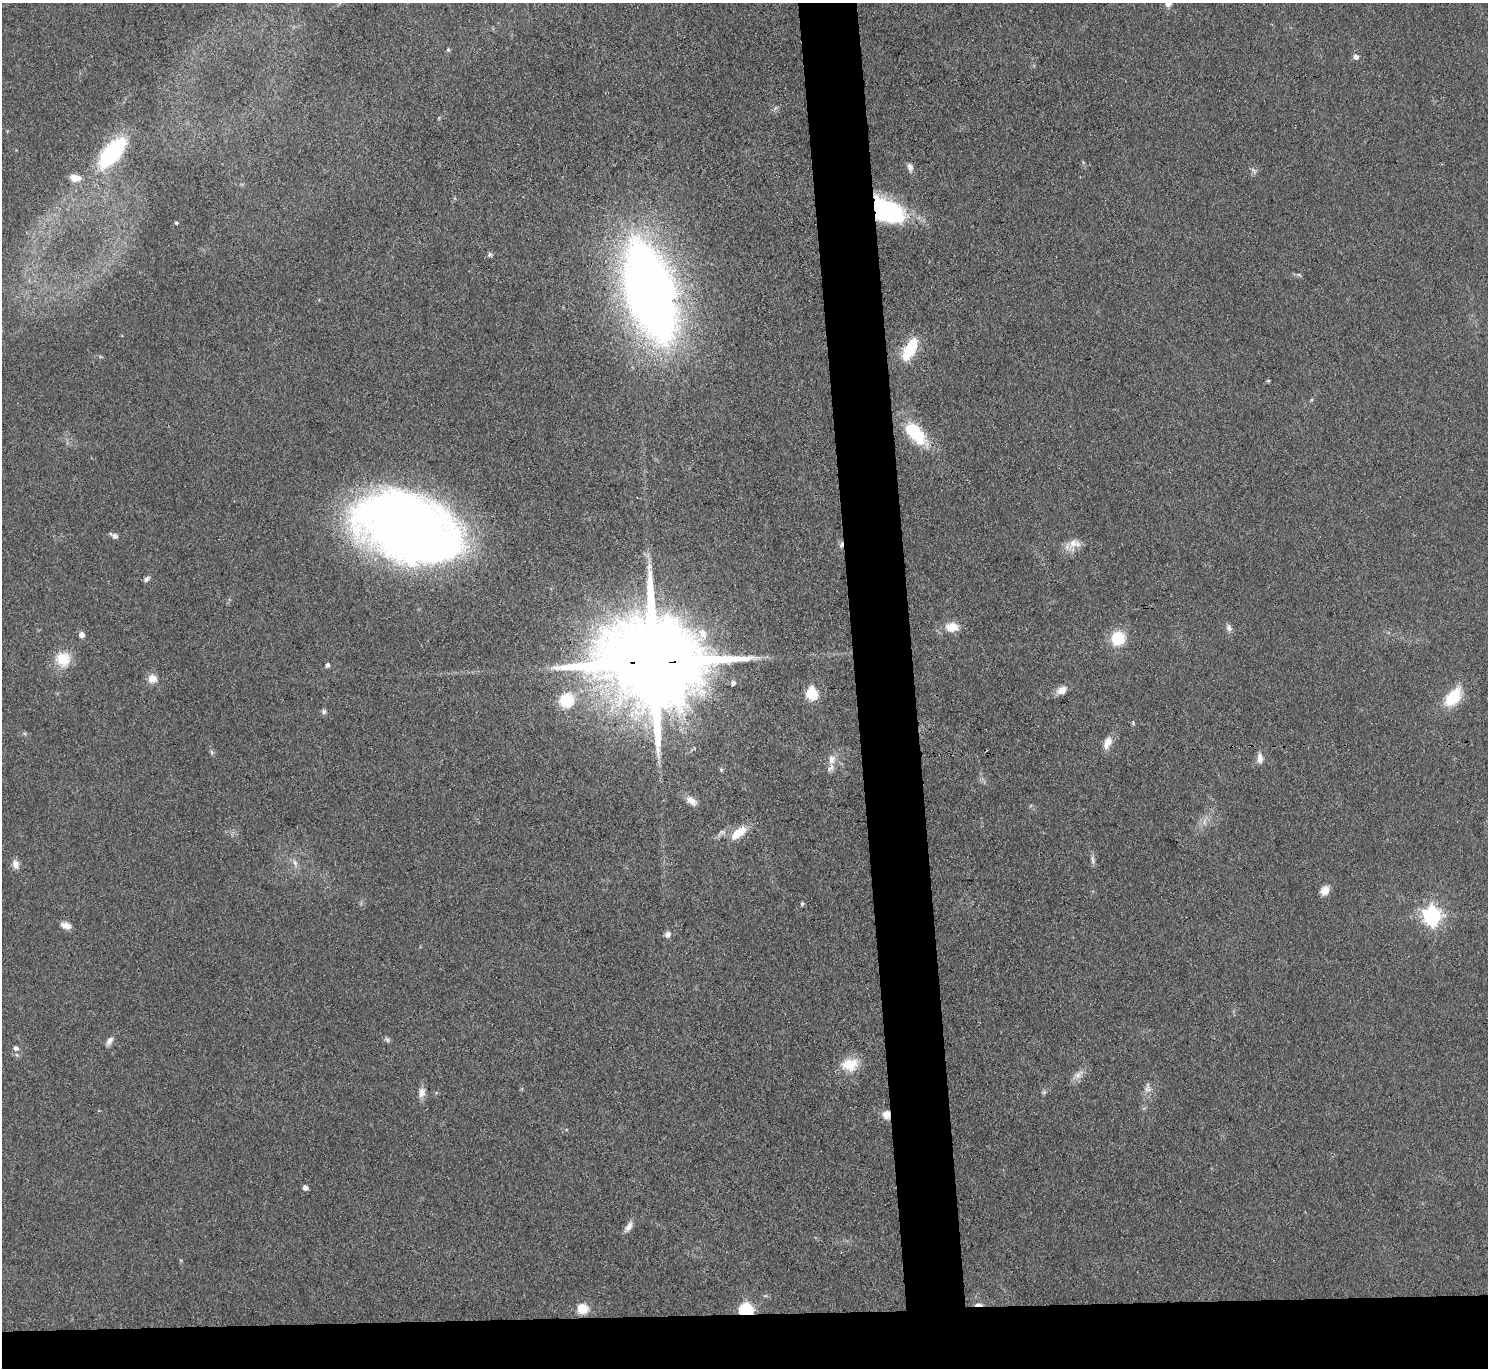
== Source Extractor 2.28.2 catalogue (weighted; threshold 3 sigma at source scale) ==
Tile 8 of 3 x 3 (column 2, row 3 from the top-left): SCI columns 1487-2972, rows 124-1489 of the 4458 x 4433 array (HDU 1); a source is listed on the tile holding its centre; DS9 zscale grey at full resolution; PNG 1490 x 1370 px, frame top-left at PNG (2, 3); no overlay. Shown black and unused: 8% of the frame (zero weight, under 3 of 4 exposures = <1% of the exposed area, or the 3 px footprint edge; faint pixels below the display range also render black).
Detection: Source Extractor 2.28.2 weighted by HDU 2 'WHT'; one run over the whole footprint, this tile lists its part. Background 0.0958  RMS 0.0066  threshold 0.0298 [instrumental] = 3 sigma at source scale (4.5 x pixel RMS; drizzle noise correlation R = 1.50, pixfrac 1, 0.05/0.05 arcsec/px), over >= 5 px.
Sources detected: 63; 1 inside a brighter object's white glare — not listed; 1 inside a brighter listed object's ellipse — not listed separately; the other 61 listed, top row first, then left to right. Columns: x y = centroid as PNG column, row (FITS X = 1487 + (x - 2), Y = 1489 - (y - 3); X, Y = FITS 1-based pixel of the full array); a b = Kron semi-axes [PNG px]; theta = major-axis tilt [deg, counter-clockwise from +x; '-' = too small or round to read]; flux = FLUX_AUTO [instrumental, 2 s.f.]
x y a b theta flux
1168 3 10 8 87 4.8
448 50 5 4 - 0.97
1356 57 6 5 - 2.9
112 153 25 12 50 87
910 167 10 7 -73 2.8
75 178 14 9 -5 5.6
880 208 37 25 -18 77
176 223 4 3 - 0.79
490 255 6 5 - 1.6
1299 275 6 4 -19 0.94
650 292 78 37 -74 720
910 349 28 12 62 24
1268 381 5 4 - 0.75
915 433 29 14 -48 36
407 528 80 49 -21 770
115 536 7 6 - 2.4
1073 543 18 10 48 7.3
841 545 9 5 76 1.9
147 579 9 5 44 1.8
952 627 16 11 -1 9.6
1229 628 11 7 -67 2.5
702 633 15 11 -64 8.7
81 635 7 6 - 3
1118 638 13 12 - 24
63 659 19 18 - 15
654 662 32 22 -2 19000
327 665 6 5 - 1.7
152 678 11 11 - 5.8
733 683 6 5 - 1.5
1062 690 12 9 30 5.6
812 693 6 6 - 59
1453 697 25 13 51 22
566 700 19 18 - 20
324 712 7 6 - 1.7
1107 743 17 9 69 6.3
1260 758 14 7 -86 4
832 759 13 10 81 6
721 770 6 5 - 0.96
691 801 16 9 -37 5.5
739 833 24 10 39 12
1093 860 13 5 -82 2.3
295 863 9 6 -63 2.7
15 864 12 8 -75 4
1325 890 11 10 - 5.5
802 903 4 4 - 1.5
1432 916 7 7 - 270
66 925 12 6 -16 5.1
667 935 8 7 - 2.9
387 1040 8 5 -54 1.5
109 1041 13 6 56 3.1
16 1048 6 6 - 2.1
850 1065 21 16 10 15
1078 1075 9 8 - 3.6
1147 1088 16 7 88 3.9
422 1092 13 8 79 4.3
886 1115 11 10 - 5.3
305 1187 5 5 - 3.2
629 1227 16 7 59 4
978 1305 9 3 -1 3.4
583 1308 12 11 - 9.9
746 1310 6 6 - 120
Overlapping masked pixels (flux is a lower limit): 6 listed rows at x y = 880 208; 841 545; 654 662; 886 1115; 978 1305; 746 1310
Isophote crosses this tile's border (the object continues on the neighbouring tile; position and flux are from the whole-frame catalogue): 1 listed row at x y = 1168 3